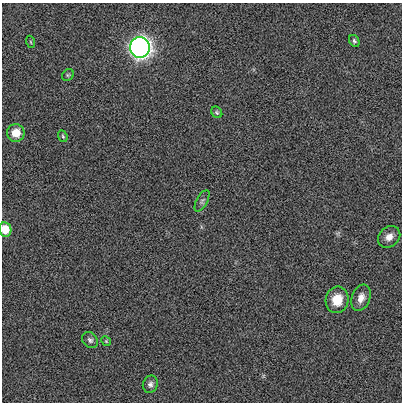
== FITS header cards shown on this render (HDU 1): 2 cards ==
NAXIS1  =                  400 / length of data axis 1
NAXIS2  =                  400 / length of data axis 2

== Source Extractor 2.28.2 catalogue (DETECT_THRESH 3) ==
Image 400 x 400 px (HDU 1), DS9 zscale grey, 1 PNG px = 1 image px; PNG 404 x 404 px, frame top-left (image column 1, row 400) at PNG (2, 3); each listed source drawn as its Kron ellipse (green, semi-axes under 4 px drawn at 4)
Background 0.00154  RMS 0.15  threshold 0.451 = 3 sigma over >= 5 px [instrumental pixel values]
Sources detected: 15; all 15 listed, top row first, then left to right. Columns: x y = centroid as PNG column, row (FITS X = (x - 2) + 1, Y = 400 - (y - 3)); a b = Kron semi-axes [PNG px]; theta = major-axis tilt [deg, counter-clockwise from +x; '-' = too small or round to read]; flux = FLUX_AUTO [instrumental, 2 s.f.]
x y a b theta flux
354 41 6 5 - 19
31 42 6 3 -70 10
140 47 10 10 - 5000
68 75 6 5 - 17
217 112 6 5 - 16
16 133 9 9 - 140
63 136 6 4 -68 15
202 201 12 5 61 30
5 229 7 6 - 190
389 237 12 9 41 78
361 298 14 9 70 83
337 300 13 11 79 180
90 340 9 7 -44 30
106 341 5 4 - 12
150 384 9 7 67 37
At the frame edge (FLAGS 8, measured only in part): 1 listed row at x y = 5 229